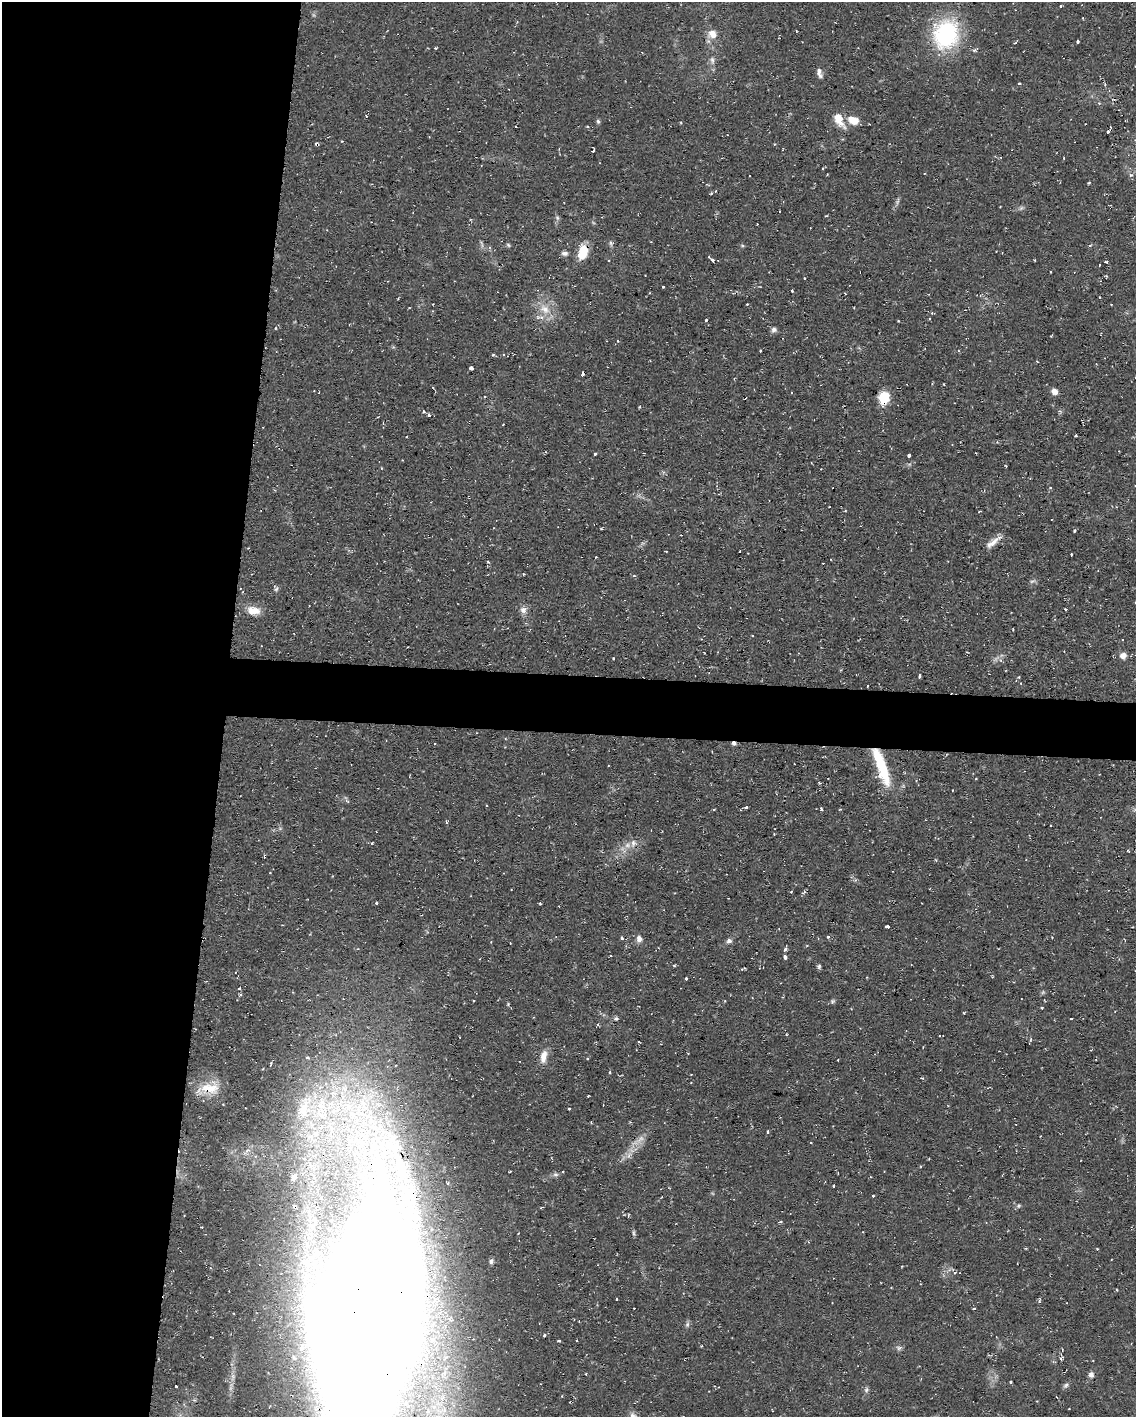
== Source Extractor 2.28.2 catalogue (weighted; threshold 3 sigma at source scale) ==
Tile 5 of 4 x 3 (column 1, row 2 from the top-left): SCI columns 1-1134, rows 1629-3043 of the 4538 x 4561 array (HDU 1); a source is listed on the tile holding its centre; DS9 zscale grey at full resolution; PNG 1138 x 1419 px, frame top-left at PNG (2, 2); no overlay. Shown black and unused: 23% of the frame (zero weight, under 2 of 3 exposures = <1% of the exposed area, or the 3 px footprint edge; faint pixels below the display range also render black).
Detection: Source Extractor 2.28.2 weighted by HDU 2 'WHT'; one run over the whole footprint, this tile lists its part. Background 0.112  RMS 0.0077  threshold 0.0345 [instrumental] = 3 sigma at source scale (4.5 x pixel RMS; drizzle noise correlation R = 1.50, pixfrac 1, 0.05/0.05 arcsec/px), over >= 5 px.
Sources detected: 175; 2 too faint to see at this stretch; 25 cosmic-ray / hot-pixel residue — not listed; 8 inside a brighter listed object's ellipse — not listed separately; the other 140 listed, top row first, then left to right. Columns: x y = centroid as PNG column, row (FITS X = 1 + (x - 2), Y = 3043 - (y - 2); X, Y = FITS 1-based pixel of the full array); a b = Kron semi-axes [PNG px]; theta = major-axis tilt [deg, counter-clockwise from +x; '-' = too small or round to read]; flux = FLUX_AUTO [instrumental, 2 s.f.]
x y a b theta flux
1061 6 3 3 - 0.99
712 34 11 10 - 8
946 34 26 22 75 95
1077 41 3 3 - 2.8
1015 43 5 3 - 0.74
712 60 11 6 -80 3.3
819 73 13 5 -76 3.3
1019 84 3 3 - 1.3
1105 84 5 3 - 0.85
839 120 21 10 -60 11
853 120 13 9 -21 10
598 121 6 5 - 1.4
681 123 4 3 - 0.67
342 141 3 3 - 0.51
317 144 4 3 - 3.2
594 150 4 3 - 4.4
1131 175 6 3 -17 1.1
1089 182 5 3 - 0.77
716 191 4 3 - 0.59
1021 208 8 4 45 1.6
557 218 7 5 -69 1.7
611 243 7 6 - 1.7
508 245 6 5 - 1.2
583 252 17 10 73 16
565 253 8 6 1 2.5
712 260 3 3 - 1.5
1106 262 4 2 - 4
1099 265 2 2 - 0.96
804 278 3 2 - 0.85
663 287 3 3 - 0.91
792 290 3 3 - 1.4
747 304 3 2 - 0.76
1111 304 3 2 - 0.6
545 309 18 11 -41 11
932 313 4 4 - 0.73
929 318 3 3 - 0.9
706 320 3 3 - 2.2
774 330 7 7 - 2.3
618 341 3 2 - 0.58
760 351 3 2 - 0.81
493 355 4 3 - 1
471 368 3 3 - 10
582 373 3 3 - 2.9
944 384 4 2 - 0.47
1054 391 7 6 - 4.8
884 398 13 10 79 17
639 407 4 2 - 0.78
423 411 4 4 - 1.5
429 415 3 3 - 2.8
1076 435 3 2 - 0.7
997 442 4 4 - 0.81
546 452 3 2 - 0.53
595 454 3 3 - 1.1
909 455 4 3 - 1.8
1050 488 4 4 - 0.86
979 511 4 2 - 0.6
1074 531 3 3 - 2.2
992 543 22 8 37 6.6
666 551 3 2 - 0.63
1071 554 3 2 - 0.93
634 576 5 3 - 0.79
276 589 7 5 45 1.6
1065 609 3 2 - 1.4
253 610 18 11 -10 10
523 610 10 9 - 4.1
1013 629 3 2 - 0.64
1123 656 9 8 - 4.4
613 658 3 3 - 1.1
919 676 4 3 - 1.9
734 743 6 4 -4 2.2
878 757 63 12 -70 29
820 783 4 3 - 0.77
746 807 3 3 - 1.7
821 809 3 3 - 1.8
714 810 4 2 - 0.8
627 845 9 7 1 4.3
1026 860 3 2 - 0.66
791 892 3 3 - 0.72
804 892 6 4 31 1.3
376 903 3 3 - 1.6
540 904 3 3 - 0.78
888 927 4 3 - 12
828 937 3 3 - 2.2
622 938 4 3 - 2.2
639 939 8 7 - 3.8
729 941 8 6 37 2.4
785 949 4 4 - 2.1
785 957 4 3 - 2.2
674 965 5 3 - 0.82
819 966 6 5 - 1.4
686 979 3 3 - 1.2
239 988 3 2 - 0.89
240 995 4 3 - 1.1
832 1001 6 5 - 1.4
1042 1008 3 3 - 1.1
616 1018 6 5 - 1.5
1071 1019 3 3 - 1.4
1031 1039 6 3 71 1
639 1042 3 2 - 0.6
543 1056 17 8 79 7.4
307 1057 5 3 - 1
838 1060 2 2 - 0.63
610 1072 3 3 - 1.1
210 1088 29 15 7 18
588 1096 3 2 - 0.71
321 1104 27 16 -88 37
304 1107 39 17 71 36
569 1109 3 2 - 0.93
768 1132 4 3 - 0.82
641 1139 13 6 48 5.4
255 1156 4 4 - 0.92
510 1171 3 2 - 0.74
563 1171 2 2 - 0.65
556 1174 8 6 -16 1.9
294 1177 9 7 26 3.5
833 1186 3 3 - 1.3
873 1196 3 3 - 1.4
1019 1206 7 5 45 1.4
628 1216 4 3 - 1
779 1222 6 3 25 0.99
634 1233 10 4 -85 1.4
491 1261 9 4 81 1.9
955 1273 5 4 - 1.8
1116 1290 3 2 - 0.91
616 1299 3 2 - 0.64
1039 1300 6 3 -90 1
974 1309 4 3 - 0.89
366 1316 180 72 83 5500
579 1321 3 3 - 0.82
687 1324 6 6 - 1.7
545 1335 4 3 - 1.7
577 1340 3 2 - 0.75
559 1341 3 3 - 0.87
899 1348 6 6 - 1.9
1061 1358 8 3 33 1.3
1091 1375 8 7 - 2.9
1010 1382 3 3 - 1.1
1066 1385 8 6 44 1.9
176 1386 3 3 - 2
866 1389 8 4 81 1.7
Overlapping masked pixels (flux is a lower limit): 9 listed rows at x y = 946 34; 317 144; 583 252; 884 398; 734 743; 878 757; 210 1088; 641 1139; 366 1316
Isophote crosses this tile's border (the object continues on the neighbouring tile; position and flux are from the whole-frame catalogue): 1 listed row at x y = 366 1316